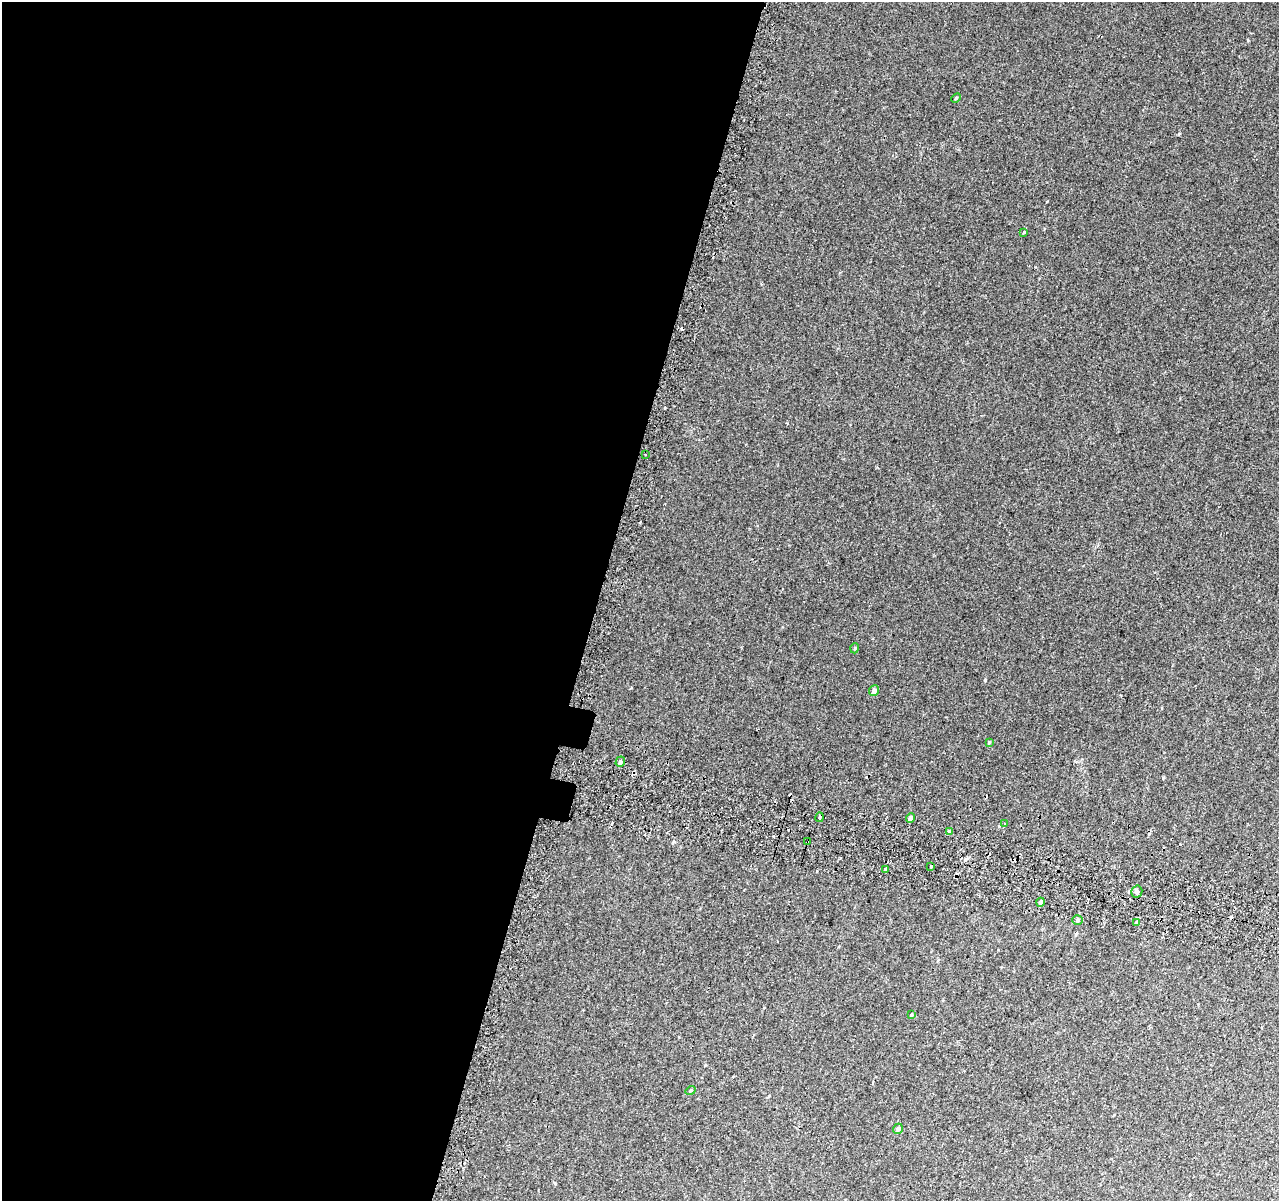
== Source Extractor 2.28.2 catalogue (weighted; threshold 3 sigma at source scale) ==
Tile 5 of 4 x 4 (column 1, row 2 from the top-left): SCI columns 44-1320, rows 2663-3861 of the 5193 x 5391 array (HDU 1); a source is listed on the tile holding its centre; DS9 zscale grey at full resolution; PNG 1281 x 1203 px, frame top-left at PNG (2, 2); each listed source drawn as its Kron ellipse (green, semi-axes under 4 px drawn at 4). Shown black and unused: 47% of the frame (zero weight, under 2 of 3 exposures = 3% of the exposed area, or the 3 px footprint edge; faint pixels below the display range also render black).
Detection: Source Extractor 2.28.2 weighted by HDU 2 'WHT'; one run over the whole footprint, this tile lists its part. Background 0.00843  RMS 0.0068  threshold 0.0307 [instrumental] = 3 sigma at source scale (4.5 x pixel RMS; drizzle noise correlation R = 1.50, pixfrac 1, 0.0396/0.0396 arcsec/px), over >= 5 px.
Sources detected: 26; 5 cosmic-ray / hot-pixel residue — neither listed nor drawn; the other 21 listed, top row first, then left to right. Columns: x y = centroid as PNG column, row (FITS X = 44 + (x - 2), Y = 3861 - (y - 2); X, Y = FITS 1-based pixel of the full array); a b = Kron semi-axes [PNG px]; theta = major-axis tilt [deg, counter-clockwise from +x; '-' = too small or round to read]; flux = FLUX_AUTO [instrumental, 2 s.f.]
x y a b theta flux
956 98 5 3 - 0.67
1024 232 4 3 - 0.44
645 454 3 2 - 1
855 648 5 3 - 0.6
874 691 5 5 - 3.5
989 742 4 4 - 0.52
620 762 5 4 - 1.5
820 817 5 3 - 5
911 818 5 4 - 2.5
1005 823 3 2 - 0.56
949 831 4 4 - 0.96
807 842 3 2 - 0.65
931 866 3 3 - 0.95
885 869 4 3 - 6.7
1137 892 6 5 - 1.6
1041 902 4 4 - 1.6
1078 920 5 5 - 1.1
1136 923 3 3 - 2.5
911 1015 4 3 - 0.61
691 1091 5 4 - 0.71
898 1129 5 4 - 1.7
Overlapping masked pixels (flux is a lower limit): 2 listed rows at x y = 820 817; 807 842
Unlisted compact peaks at least as high as the median listed source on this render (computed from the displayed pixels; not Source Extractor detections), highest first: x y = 985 680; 665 408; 1179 134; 1248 40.